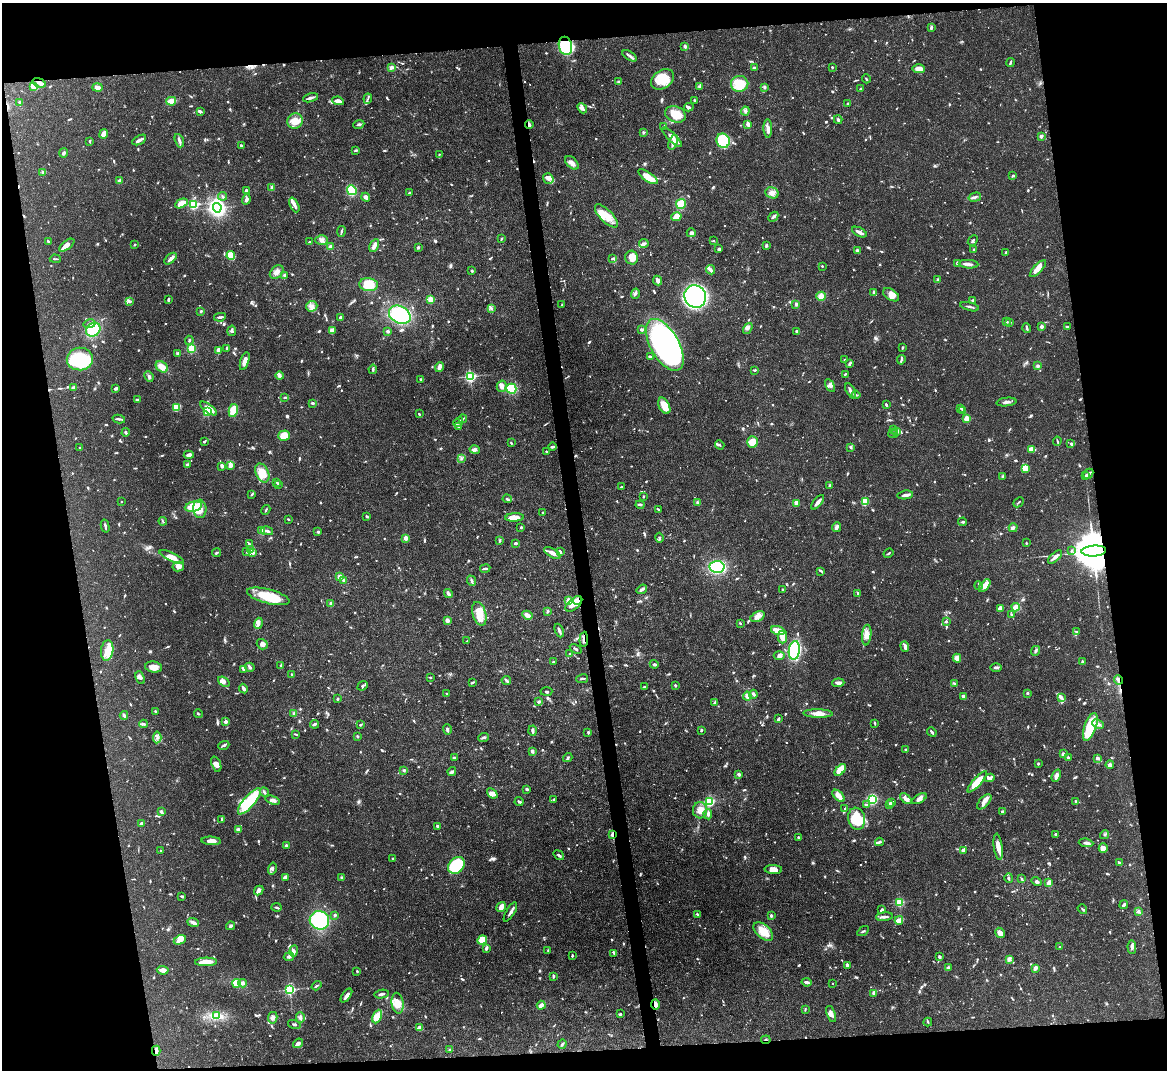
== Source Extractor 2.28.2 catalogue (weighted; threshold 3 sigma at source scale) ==
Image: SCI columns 3-4662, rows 242-4512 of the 4665 x 4644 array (HDU 1 of 3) = the unmasked area's bounding box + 8 px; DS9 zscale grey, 4 x 4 block average (1 PNG px = mean of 4 x 4 image px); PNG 1169 x 1072 px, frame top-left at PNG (2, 3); each listed source drawn as its Kron ellipse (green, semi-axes under 4 px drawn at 4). Shown black and unused: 18% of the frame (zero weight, under 3 of 4 exposures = <1% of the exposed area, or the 3 px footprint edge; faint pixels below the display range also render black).
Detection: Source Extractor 2.28.2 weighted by HDU 2 'WHT'. Background 0.0671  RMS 0.0034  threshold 0.0151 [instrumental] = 3 sigma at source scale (4.5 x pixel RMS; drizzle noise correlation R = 1.50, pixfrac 1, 0.05/0.05 arcsec/px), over >= 5 px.
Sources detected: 1345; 10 too faint to see at this stretch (4 x 4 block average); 2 inside a brighter object's white glare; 13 cosmic-ray / hot-pixel residue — neither listed nor drawn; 39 coinciding with a brighter row at this scale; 87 inside a brighter listed object's ellipse — not listed separately; of the other 1194, all 500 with FLUX_AUTO >= 2.25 (the completeness limit of this list) listed and drawn (694 fainter detections not listed), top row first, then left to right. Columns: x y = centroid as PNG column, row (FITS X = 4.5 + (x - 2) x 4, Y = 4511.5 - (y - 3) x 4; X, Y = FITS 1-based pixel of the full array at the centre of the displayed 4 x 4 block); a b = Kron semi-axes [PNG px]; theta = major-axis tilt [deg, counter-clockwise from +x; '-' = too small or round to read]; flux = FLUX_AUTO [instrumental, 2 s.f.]
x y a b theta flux
931 27 3 2 - 3.4
565 46 9 6 -76 160
685 46 3 2 - 5.4
629 56 8 2 -32 5.6
1011 62 4 2 - 3.9
392 67 3 3 - 7.1
832 67 2 2 - 3.6
754 68 3 2 - 5.8
919 69 6 3 -3 19
662 79 12 9 36 53
866 79 4 2 - 2.5
619 82 3 3 - 2.6
39 83 7 4 -20 10
740 84 8 8 - 38
34 86 3 3 - 53
700 86 4 3 - 3.9
97 87 5 3 - 12
765 87 4 2 - 3.4
860 89 2 2 - 3.4
310 98 8 2 15 7.3
368 99 5 2 - 3.1
694 100 3 2 - 3.4
171 101 5 3 - 30
338 101 6 3 -11 14
20 102 3 2 - 2.5
848 103 2 2 - 2.8
689 107 5 3 - 4.4
582 108 6 4 -48 11
200 111 4 2 - 5.1
745 111 4 3 - 4.7
675 114 11 7 -21 35
838 120 4 3 - 3.5
295 121 8 7 - 26
359 124 6 2 22 4.6
529 124 4 3 - 4.7
748 124 4 2 - 11
664 126 3 2 - 4.3
768 128 9 3 -89 11
643 132 4 2 - 2.4
104 134 5 3 - 15
1041 136 2 2 - 8.2
672 137 13 3 -44 15
139 140 7 2 30 11
90 141 3 2 - 3.5
179 141 7 3 -71 5.6
723 141 7 6 - 94
673 142 8 3 71 13
241 145 2 2 - 4.8
356 150 4 2 - 3.4
63 153 4 3 - 4.9
439 154 2 2 - 2.3
572 163 8 5 -44 12
43 172 3 2 - 4.9
1013 176 3 2 - 2.5
648 177 11 4 -35 28
548 178 5 5 - 12
119 181 4 3 - 4.2
272 187 3 2 - 8.4
352 190 5 4 - 65
246 191 2 2 - 6.7
409 193 2 2 - 6.2
772 193 7 5 -21 11
222 196 4 2 - 3.8
366 197 4 3 - 7.7
975 197 6 2 15 6.2
246 199 5 3 - 5.9
181 203 7 4 27 25
193 204 2 2 - 230
681 204 5 4 - 40
294 205 8 3 -66 7.6
217 208 4 4 - 420
606 216 15 6 -45 34
676 217 5 3 - 14
773 217 5 2 - 5.2
341 231 5 2 - 2.9
859 232 8 2 -28 11
691 233 4 4 - 5.8
502 239 3 2 - 2.4
322 240 6 4 0 9.2
48 241 3 2 - 2.8
713 241 3 2 - 2.6
973 241 6 2 49 3
309 242 2 2 - 2.7
644 243 5 3 - 5.9
67 245 9 4 37 14
135 245 2 2 - 3.8
330 246 2 2 - 9.5
374 246 7 3 63 14
766 246 4 2 - 2.7
418 247 3 2 - 4
719 249 3 3 - 3.8
974 250 4 2 - 2.7
857 251 4 3 - 2.8
1006 252 4 2 - 2.5
231 256 4 3 - 38
613 258 4 2 - 2.6
632 258 7 6 - 18
55 259 5 2 - 2.7
170 259 7 3 42 8
957 263 2 2 - 19
969 264 10 3 -5 8.2
822 266 2 2 - 2.3
1038 269 11 4 47 17
710 270 5 2 - 8.5
472 271 2 2 - 9.3
277 272 8 5 44 12
285 275 3 2 - 4.6
937 279 3 2 - 3.2
657 281 5 2 - 9.8
369 285 9 6 -8 49
874 293 4 2 - 5.3
635 294 5 4 - 4.9
891 295 9 5 -32 15
695 296 11 10 - 630
821 296 4 4 - 18
168 299 3 2 - 4
430 299 2 2 - 87
973 300 3 2 - 4.1
129 301 4 3 - 3.4
796 304 3 2 - 4.2
562 305 2 2 - 2.3
312 306 5 5 - 9.7
969 307 9 2 -14 4.8
491 308 4 3 - 4.2
201 311 2 2 - 5.6
400 315 11 8 -29 140
220 317 6 2 10 5.1
340 317 3 2 - 3.2
1006 322 3 2 - 2.6
1010 322 3 2 - 3
89 324 6 3 13 6.9
1041 326 2 2 - 18
1067 327 3 2 - 2.3
748 328 6 4 55 5.4
1027 328 5 2 - 4.9
93 330 8 6 39 81
642 330 4 2 - 4.6
232 331 5 2 - 4.8
332 331 3 3 - 13
388 331 3 2 - 4.2
797 332 3 2 - 5.1
189 340 4 2 - 2.7
665 345 29 14 -60 780
902 347 3 2 - 2.5
191 348 4 4 - 18
227 348 3 2 - 3.5
218 350 4 3 - 8.5
178 353 3 2 - 4.8
650 357 4 2 - 2.6
80 359 13 11 3 100
844 360 2 2 - 2.9
901 360 5 2 - 2.8
245 361 9 3 73 15
850 363 3 2 - 4.1
1038 366 3 3 - 5.2
162 367 6 5 - 18
439 367 5 2 - 12
373 369 4 3 - 2.9
755 370 3 2 - 3
845 374 4 2 - 2.8
149 376 5 3 - 5.7
279 376 4 3 - 4.6
470 376 2 2 - 390
421 379 3 2 - 2.6
830 385 7 4 -59 7.3
502 386 6 4 75 9.1
74 388 4 3 - 5.2
116 388 4 2 - 5.2
511 389 5 5 - 69
851 391 8 2 -62 8.7
856 395 4 2 - 2.4
285 397 2 2 - 3.2
137 400 4 2 - 5.4
1006 402 10 2 6 7.7
312 403 3 2 - 2.6
886 404 3 2 - 4.2
664 406 9 5 -62 35
176 407 4 3 - 54
209 408 10 3 -36 25
961 408 4 2 - 2.9
233 410 6 4 78 46
962 411 2 2 - 2.4
208 412 2 2 - 170
419 414 3 2 - 2.4
967 418 2 2 - 86
119 419 6 2 -12 4.4
463 419 4 2 - 2.4
458 422 5 2 - 4.8
459 426 3 2 - 3.5
893 429 3 2 - 3.3
897 431 2 2 - 41
126 432 4 2 - 3.7
893 434 5 2 - 2.6
284 436 6 5 - 39
1057 441 4 2 - 2.7
204 442 3 2 - 2.8
752 442 5 5 - 43
511 443 2 2 - 2.6
1071 443 2 2 - 3.2
720 445 5 2 - 3
552 447 4 2 - 4.3
851 447 3 3 - 3.3
80 448 2 2 - 3.4
1032 449 4 3 - 23
475 450 5 3 - 5.1
546 451 2 2 - 4.4
189 455 5 3 - 7.9
461 458 3 2 - 2.8
187 465 3 3 - 2.5
222 466 3 3 - 8.3
230 466 3 2 - 11
1026 468 4 3 - 28
262 473 10 6 -65 38
1088 474 5 3 - 5.4
1086 475 3 2 - 5.7
1002 476 2 2 - 2.3
277 482 3 2 - 2.5
278 485 3 2 - 3.8
830 485 3 2 - 4.2
621 487 2 2 - 2.8
252 494 3 2 - 2.3
905 495 8 2 9 9.1
643 497 2 2 - 2.5
507 499 5 2 - 3.3
865 501 4 2 - 55
121 502 2 2 - 4
818 502 8 2 50 11
1019 502 6 2 41 2.3
698 503 3 2 - 5.6
797 503 3 2 - 15
640 505 4 3 - 3.5
193 507 9 5 13 48
200 509 9 6 -85 27
658 509 3 2 - 2.9
266 510 5 2 - 2.3
543 513 2 2 - 3
367 516 3 3 - 2.4
515 517 9 4 4 19
288 519 3 2 - 2.3
163 521 4 2 - 2.9
963 522 4 3 - 3.4
105 526 7 2 -76 4.8
521 527 2 2 - 4.2
837 527 5 3 - 9.4
1013 528 4 2 - 5.3
261 531 3 2 - 17
267 531 6 3 -13 4.9
318 532 3 3 - 3.2
406 538 2 2 - 36
660 538 5 2 - 3.1
499 541 3 2 - 2.8
515 543 3 2 - 4
1026 543 2 2 - 2.3
249 544 3 2 - 2.4
251 549 4 3 - 4.2
1071 550 3 2 - 3.3
1094 551 12 5 4 15000
247 552 4 2 - 2.6
252 552 3 3 - 9
560 552 3 2 - 6.3
217 553 4 2 - 3.2
552 553 9 4 -29 13
888 553 5 2 - 2.7
172 557 13 4 -25 25
1055 557 9 3 42 8.2
178 566 6 5 - 14
717 567 7 6 - 140
485 569 5 2 - 5.3
821 571 3 2 - 2.4
339 577 2 2 - 19
344 580 4 3 - 4.2
471 581 5 3 - 4.1
978 585 4 2 - 2.4
985 586 7 4 49 21
642 589 5 2 - 7.8
782 589 2 2 - 7
858 593 3 2 - 3.5
448 594 4 2 - 9.5
268 596 22 7 -14 67
568 600 2 2 - 40
577 601 4 2 - 42
331 604 2 2 - 26
574 604 10 5 41 30
1016 607 4 3 - 17
1000 608 3 3 - 8.9
547 611 4 2 - 2.5
479 614 12 6 -73 31
527 615 5 3 - 12
1011 615 3 2 - 2.3
757 617 7 4 25 14
447 620 4 3 - 6.7
946 621 3 3 - 3
258 623 5 4 - 7.4
740 623 2 2 - 2.7
559 630 7 2 -67 5.6
778 630 7 4 -17 19
1077 632 3 2 - 2.3
867 635 10 4 83 15
782 637 6 4 90 14
584 639 8 2 87 6.5
467 641 2 2 - 2.8
262 644 5 5 - 6.7
905 646 5 2 - 12
576 649 6 2 -32 3.8
107 650 10 6 83 20
794 650 9 5 82 170
1035 651 5 2 - 3.7
570 654 3 2 - 2.6
779 656 5 4 - 5.8
957 658 4 4 - 14
554 662 3 2 - 3
1082 662 4 2 - 2.8
654 664 4 3 - 3.2
281 665 3 2 - 2.9
154 667 8 5 -8 18
250 667 5 3 - 4.1
996 667 6 2 0 4.3
244 669 3 2 - 5.2
292 675 4 2 - 3.2
430 677 3 2 - 2.2
140 678 7 4 -66 5.8
582 679 6 2 9 3.9
1118 680 5 2 - 7
506 681 5 3 - 4.1
224 682 6 3 -37 8.2
472 682 3 2 - 3.3
838 683 6 4 4 6.6
954 684 4 3 - 3.1
675 685 3 2 - 3.2
363 686 5 3 - 3.6
645 687 3 2 - 2.6
243 689 5 2 - 7.1
546 691 6 2 3 2.5
447 693 2 2 - 2.7
1027 693 2 2 - 4.6
753 694 4 3 - 4.6
747 696 4 4 - 12
963 696 3 2 - 7.2
1061 697 3 3 - 4.3
337 699 2 2 - 3.3
539 702 4 2 - 5.4
715 702 3 3 - 2.5
155 711 2 2 - 2.9
294 713 3 2 - 4.1
818 713 14 4 -1 19
198 714 4 2 - 2.6
124 715 4 2 - 6.6
778 719 4 2 - 4.6
225 722 2 2 - 21
875 723 4 2 - 2.4
143 724 4 2 - 5.4
314 724 4 2 - 5
1098 724 6 3 -25 6.4
360 725 3 2 - 2.3
1090 727 14 6 71 80
447 729 5 2 - 4.5
701 730 3 2 - 3.3
533 731 5 2 - 6.3
588 732 3 3 - 2.8
932 732 5 2 - 5.5
296 734 4 2 - 2.3
358 736 4 2 - 2.6
157 737 6 2 85 4.9
484 737 6 2 23 3.6
224 745 6 2 21 3.9
905 750 2 2 - 2.7
532 751 3 3 - 5.9
1063 754 3 3 - 6.4
454 758 3 2 - 3
568 758 5 2 - 3.5
1068 758 3 2 - 3.1
1097 758 3 2 - 6.8
216 764 8 4 -70 12
1038 764 3 2 - 2.3
1110 765 4 3 - 6.3
404 770 3 3 - 3.8
840 770 7 4 44 29
452 772 4 3 - 4.8
739 774 3 2 - 7.4
1056 776 6 3 69 9.8
989 778 5 2 - 5.6
977 782 13 4 48 39
526 789 4 2 - 3.3
264 792 5 2 - 3.9
492 793 6 4 -39 10
838 796 7 3 -43 19
872 799 4 4 - 120
906 799 7 3 -43 11
919 799 8 4 31 8.9
273 800 7 4 -19 7.2
554 800 3 2 - 3.2
249 801 16 5 49 100
1076 801 3 2 - 4.1
519 802 4 2 - 4.8
709 802 4 4 - 58
892 802 3 3 - 3.3
984 802 9 4 47 12
889 804 4 2 - 9.3
866 805 4 2 - 2.6
845 808 3 2 - 2.8
700 810 8 7 - 21
161 812 3 2 - 6.6
1003 812 4 3 - 5.7
708 814 5 3 - 5
222 819 4 2 - 2.8
857 819 11 8 -78 71
142 823 4 2 - 9.7
438 826 3 2 - 8.5
238 829 4 3 - 4.6
1056 834 4 3 - 2.9
612 835 2 2 - 31
1105 835 5 2 - 2.3
798 837 2 2 - 3.9
211 841 10 3 -3 13
879 842 4 2 - 3.8
1086 843 7 3 -6 9.2
286 845 3 2 - 3.4
998 847 13 4 -82 21
1103 848 5 4 - 13
161 850 2 2 - 2.6
963 850 3 2 - 8.8
559 855 5 2 - 3.8
392 858 2 2 - 3.3
1119 862 3 2 - 3.4
456 865 9 7 48 120
272 868 6 2 77 4.7
773 870 9 4 -3 14
285 877 4 2 - 8.1
342 877 3 3 - 2.8
1009 878 5 2 - 3.2
1022 879 4 2 - 2.4
1037 882 5 3 - 5.4
1049 883 4 3 - 16
259 890 5 3 - 8.7
182 897 3 2 - 2.9
899 902 2 2 - 180
1124 905 4 2 - 5.5
276 907 5 2 - 3
501 907 5 2 - 21
1082 909 5 2 - 2.7
882 910 4 3 - 4.1
510 912 11 2 59 8.3
1138 912 3 3 - 4.7
697 914 3 2 - 2.7
335 915 2 2 - 11
771 916 3 3 - 2.9
885 917 8 2 5 8.6
319 920 10 9 - 140
899 920 4 2 - 39
193 922 6 3 -20 7.9
230 926 4 3 - 4.1
763 931 12 6 -42 36
863 931 6 2 33 3.3
1000 933 5 4 - 12
180 940 6 4 26 13
482 940 5 4 - 27
1060 947 2 2 - 2.6
1132 947 7 3 -86 6.4
486 948 3 2 - 7.7
293 951 5 4 - 8.4
548 951 3 2 - 2.3
614 953 3 2 - 3.2
572 956 3 2 - 3.1
289 957 5 3 - 4.9
939 957 2 2 - 5.5
1009 959 3 3 - 7.7
206 962 11 3 2 26
847 965 4 2 - 4.8
949 967 4 3 - 3.8
1035 968 3 2 - 11
163 970 6 3 -6 18
357 971 2 2 - 2.7
553 977 3 2 - 2.4
807 982 5 2 - 7.1
237 983 4 3 - 40
243 983 4 4 - 8.4
833 983 2 2 - 2.7
316 986 5 2 - 3
289 990 2 2 - 370
874 993 4 3 - 3.5
382 994 7 2 9 4.5
346 995 8 3 55 8.8
398 1003 10 6 -82 25
655 1004 5 3 - 11
541 1005 4 3 - 14
805 1009 4 2 - 2.4
620 1014 4 2 - 3.7
831 1014 8 3 -72 11
216 1015 4 2 - 4
377 1016 7 4 64 37
273 1018 6 4 78 6.6
300 1018 5 3 - 5.3
928 1022 4 2 - 2.6
294 1024 6 2 -15 3.1
420 1028 3 3 - 16
766 1040 5 2 - 2.8
298 1043 5 3 - 7
562 1044 5 2 - 3.2
449 1050 3 2 - 2.5
156 1051 5 3 - 8.8
Overlapping masked pixels (flux is a lower limit): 11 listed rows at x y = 565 46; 39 83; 529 124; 1094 551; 577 601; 584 639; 1118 680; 612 835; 655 1004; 766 1040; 156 1051
Diffuse or blended objects may show on this block-average render without a row.